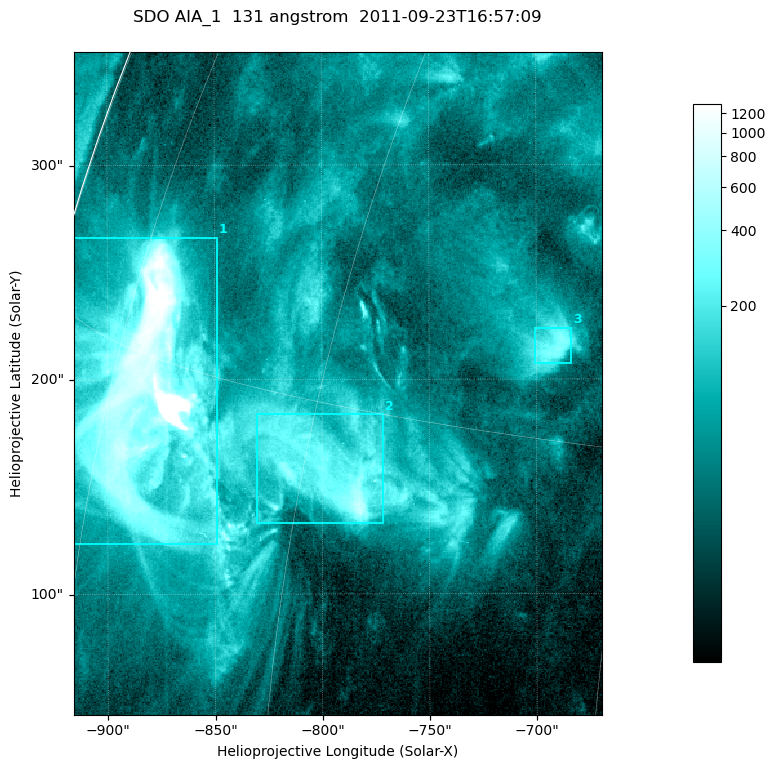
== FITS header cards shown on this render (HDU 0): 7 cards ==
TELESCOP= 'SDO     '           /
INSTRUME= 'AIA_1   '           /
WAVELNTH=                  131 /
WAVEUNIT= 'angstrom'           /
DATE-OBS= '2011-09-23T16:57:09.62' /
CTYPE1  = 'HPLN-TAN'           /
CTYPE2  = 'HPLT-TAN'           /

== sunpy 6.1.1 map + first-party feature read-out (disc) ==
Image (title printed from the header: SDO AIA_1  131 angstrom  2011-09-23T16:57:09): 410 x 514 px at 0.601 arcsec/px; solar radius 957 arcsec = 1592 px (partial field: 2.6% of the solar disc is inside the frame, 99% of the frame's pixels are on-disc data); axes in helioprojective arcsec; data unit not stated in the header (colour bar unlabelled)
Pointing: header CRPIX1/2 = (2043.14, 2045.51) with CRVAL1/2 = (0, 0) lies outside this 410 x 514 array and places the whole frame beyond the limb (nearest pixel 1.41 R_sun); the SolarSoft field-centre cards XCEN/YCEN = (-792.6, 198.2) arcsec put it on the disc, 1308 arcsec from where CRPIX/CRVAL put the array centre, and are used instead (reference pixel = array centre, CRVAL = XCEN/YCEN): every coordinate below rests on XCEN/YCEN
Orientation: roll -0.139 deg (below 1 deg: not rotated)
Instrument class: DISC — disc imager (sunpy class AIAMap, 131 A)
Bright regions (active regions / flare kernels): reference = the on-disc median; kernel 3 px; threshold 5 sigma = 174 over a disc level ~48.6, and >= 1.15x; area >= 210 px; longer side >= 5 px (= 3 arcsec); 3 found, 3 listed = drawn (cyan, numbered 1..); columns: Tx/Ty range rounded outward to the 2 arcsec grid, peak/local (2 s.f.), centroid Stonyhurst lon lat
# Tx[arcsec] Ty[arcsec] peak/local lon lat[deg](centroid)
1 -916..-848 122..268 337 -72 +14
2 -832..-770 132..184 15 -59 +13
3 -702..-684 206..224 7.7 -49 +18
Off-limb structures (1.02-1.3 R_sun): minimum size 105 px: none found